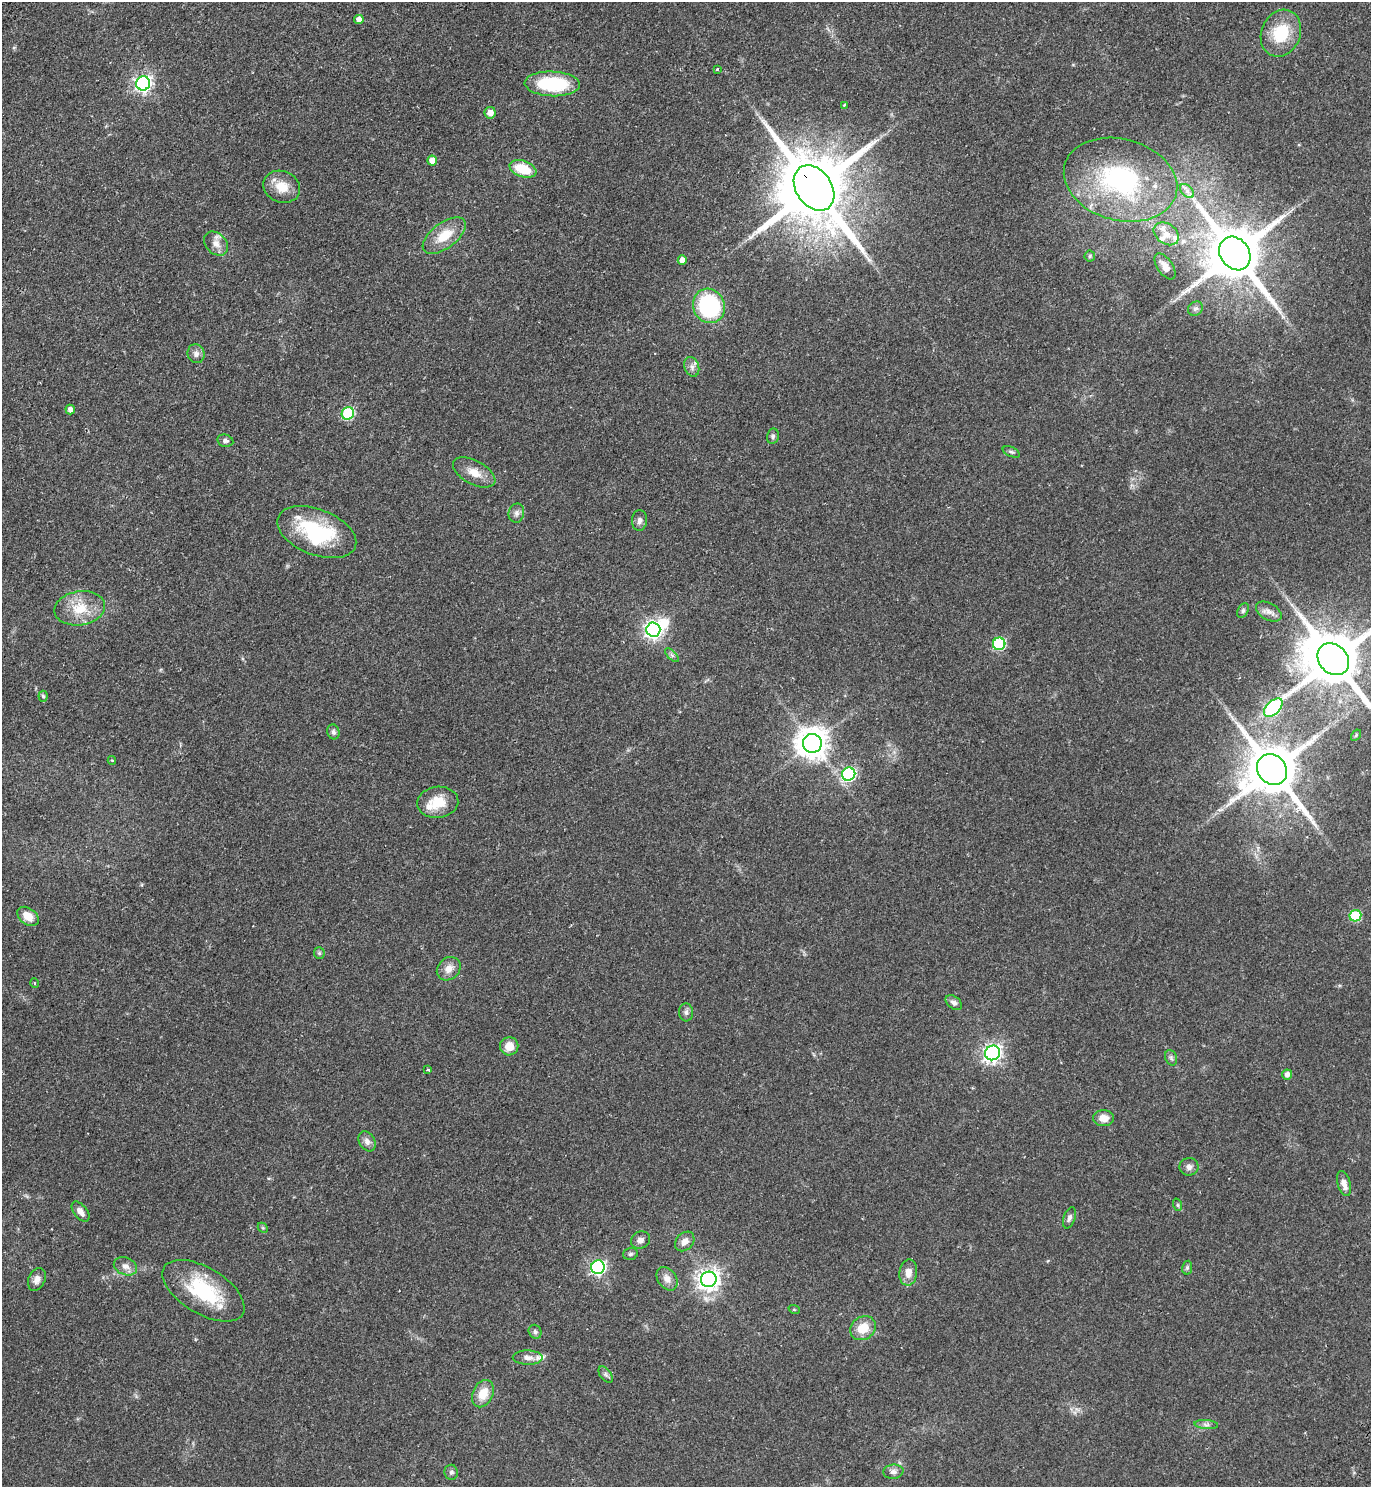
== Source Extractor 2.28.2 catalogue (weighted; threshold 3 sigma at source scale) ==
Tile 11 of 4 x 4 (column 3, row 3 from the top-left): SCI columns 3075-4443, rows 1533-3017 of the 6010 x 6034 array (HDU 1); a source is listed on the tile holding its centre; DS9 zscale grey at full resolution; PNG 1373 x 1489 px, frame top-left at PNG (2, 2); each listed source drawn as its Kron ellipse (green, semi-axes under 4 px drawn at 4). Shown black and unused: <1% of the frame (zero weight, under 2 of 3 exposures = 3% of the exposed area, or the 3 px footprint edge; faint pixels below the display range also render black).
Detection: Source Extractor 2.28.2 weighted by HDU 2 'WHT'; one run over the whole footprint, this tile lists its part. Background 0.146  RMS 0.0066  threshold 0.0298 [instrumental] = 3 sigma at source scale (4.5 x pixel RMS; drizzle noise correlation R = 1.50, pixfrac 1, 0.05/0.05 arcsec/px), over >= 5 px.
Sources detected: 94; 1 inside a brighter object's white glare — neither listed nor drawn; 4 inside a brighter listed object's ellipse — not listed separately; the other 89 listed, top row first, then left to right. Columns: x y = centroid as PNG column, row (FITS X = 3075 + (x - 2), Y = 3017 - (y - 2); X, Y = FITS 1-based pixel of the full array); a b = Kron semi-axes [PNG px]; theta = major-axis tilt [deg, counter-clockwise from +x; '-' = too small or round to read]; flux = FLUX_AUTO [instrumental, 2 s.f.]
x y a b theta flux
359 20 4 4 - 4.2
1281 33 24 19 66 26
717 69 4 3 - 0.65
143 83 7 7 - 190
552 84 28 12 -2 47
844 105 4 3 - 0.65
490 113 6 5 - 4.9
432 160 5 5 - 7.7
523 169 14 8 -19 17
1120 180 58 41 -15 100
282 187 19 15 -23 12
814 188 25 17 -55 7900
1187 191 8 5 -45 2.6
1166 234 14 10 -36 6.6
444 236 25 12 37 15
216 244 14 10 -44 5.6
1235 253 18 14 -54 4600
1090 256 5 5 - 1
682 260 5 4 - 4.1
1165 266 15 7 -55 5.1
709 306 17 15 -65 66
1195 309 8 6 40 1.9
196 354 9 8 - 3.1
692 367 10 7 -71 3.1
70 410 5 4 - 3.4
348 413 6 6 - 54
773 436 7 6 - 1.4
225 441 8 6 -12 1.9
1011 452 9 5 -24 1.4
474 472 23 12 -28 8.9
516 513 9 7 77 2.7
639 520 10 7 86 2.6
317 532 41 22 -21 56
80 608 25 17 9 18
1243 611 8 5 63 1.5
1269 612 14 8 -29 4.3
653 630 7 7 - 250
999 644 6 6 - 58
672 655 9 3 -45 1.2
1333 659 17 14 -47 4700
43 696 5 4 - 1.1
1273 708 11 6 44 90
333 732 7 6 - 1.9
1356 735 6 4 58 0.85
812 743 9 9 - 1000
112 760 4 4 - 0.58
1272 769 16 14 -48 4000
849 774 7 6 - 97
438 802 20 15 8 15
28 916 12 8 -36 8.8
1355 916 6 5 - 41
319 953 6 5 - 1.1
449 969 13 10 43 5.9
35 983 5 3 - 0.56
954 1003 9 6 -38 2.7
686 1012 9 7 -86 2.2
509 1046 9 9 - 7.8
993 1053 7 7 - 250
1171 1058 8 6 -70 1.6
428 1070 3 3 - 0.89
1287 1074 5 5 - 3.4
1104 1118 10 8 0 6.4
367 1141 11 7 -58 3.3
1189 1167 9 8 - 3
1344 1183 13 6 -74 4.6
1178 1205 6 4 -71 0.97
80 1212 12 6 -51 3.8
1069 1218 11 5 71 2.1
263 1228 6 4 -44 0.9
640 1240 10 8 26 2.7
685 1241 11 8 46 5.1
630 1254 7 5 16 1.4
125 1266 12 8 -23 4.3
598 1267 7 6 - 140
1187 1268 7 5 79 1.2
908 1272 13 9 82 6.4
37 1279 12 8 65 3.8
667 1279 13 9 -54 4.8
709 1279 8 7 - 430
203 1291 46 23 -31 45
794 1309 6 3 -20 0.61
863 1328 13 11 35 12
535 1332 7 6 - 1.5
528 1358 15 7 -1 3.8
606 1374 9 5 -53 1.6
483 1394 14 10 65 11
1206 1424 12 4 -5 2.1
451 1472 7 6 - 1.9
893 1472 10 7 6 3
Overlapping masked pixels (flux is a lower limit): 1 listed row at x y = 814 188
Isophote crosses this tile's border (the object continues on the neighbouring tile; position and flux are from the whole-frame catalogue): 1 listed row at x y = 1333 659